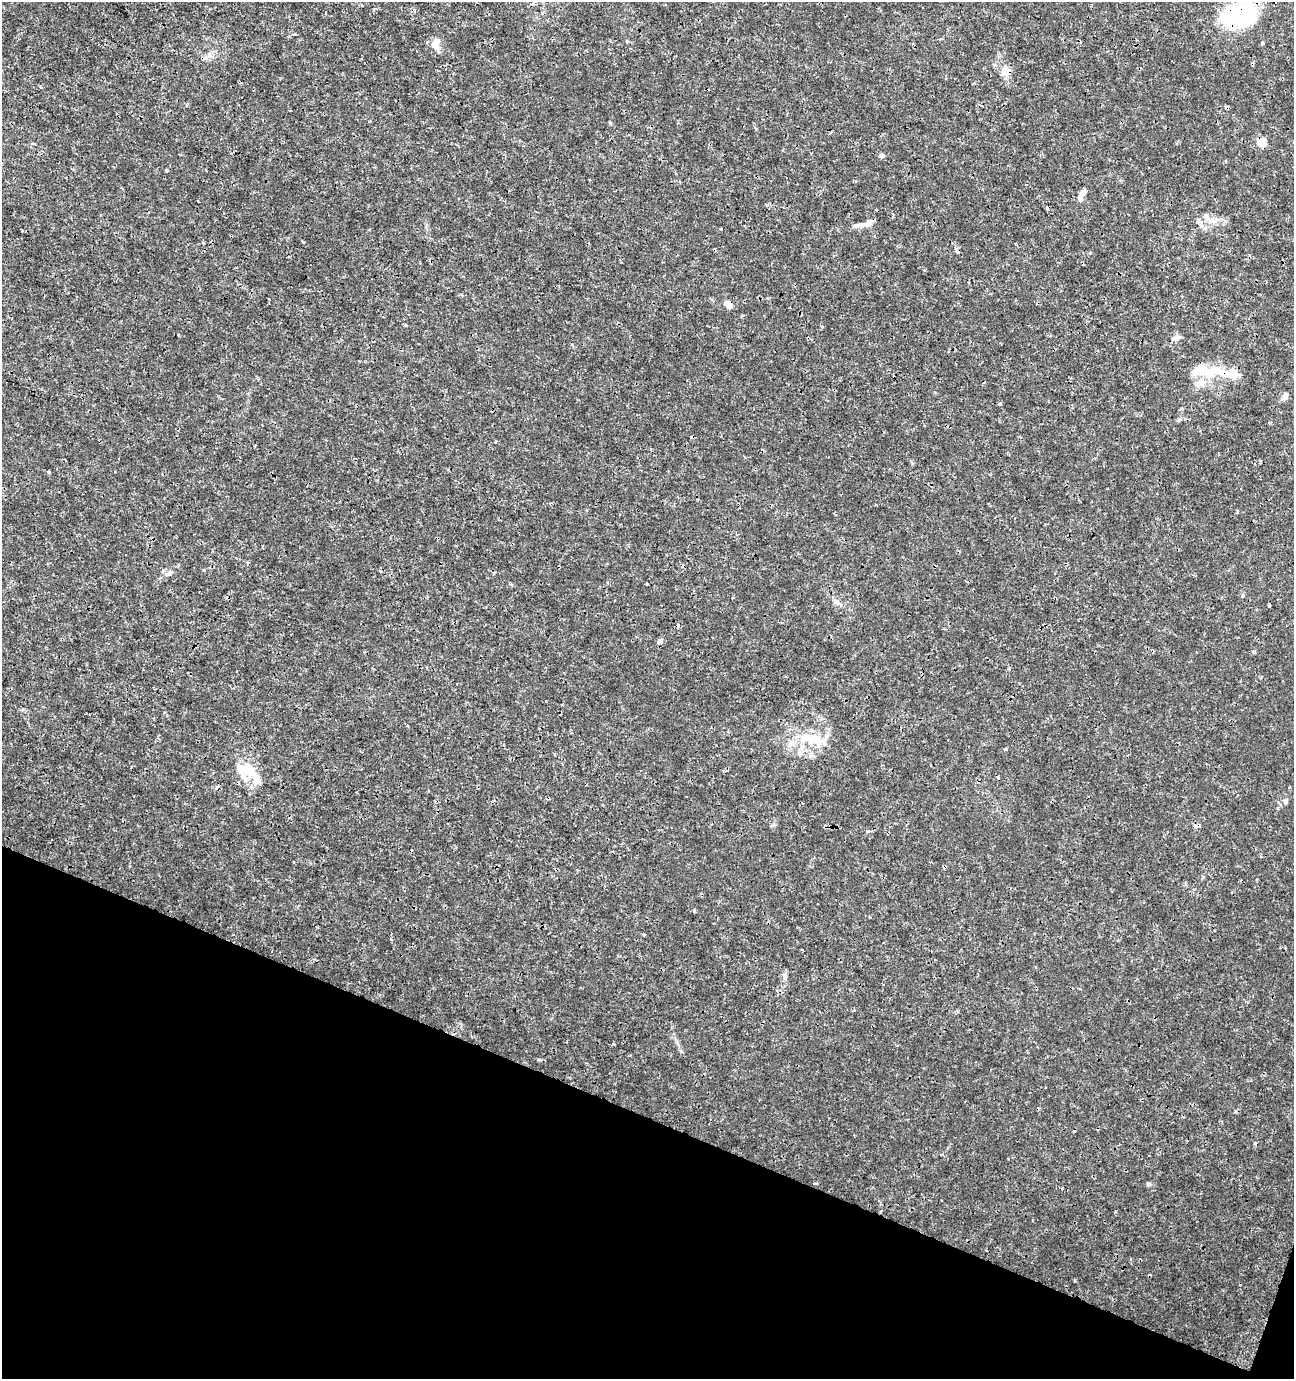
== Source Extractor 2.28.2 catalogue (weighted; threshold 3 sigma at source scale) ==
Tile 15 of 4 x 4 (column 3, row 4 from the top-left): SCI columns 2795-4086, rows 9-1385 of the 5654 x 5517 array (HDU 1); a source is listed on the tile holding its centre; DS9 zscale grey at full resolution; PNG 1296 x 1381 px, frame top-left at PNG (2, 2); no overlay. Shown black and unused: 19% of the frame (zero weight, under 3 of 4 exposures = <1% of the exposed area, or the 3 px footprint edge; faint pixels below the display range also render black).
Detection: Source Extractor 2.28.2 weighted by HDU 2 'WHT'; one run over the whole footprint, this tile lists its part. Background 0.0017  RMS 0.001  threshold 0.00448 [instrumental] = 3 sigma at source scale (4.5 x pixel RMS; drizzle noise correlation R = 1.50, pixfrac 1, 0.0396/0.0396 arcsec/px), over >= 5 px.
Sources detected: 58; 6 inside a brighter object's white glare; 6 cosmic-ray / hot-pixel residue — not listed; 5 inside a brighter listed object's ellipse — not listed separately; the other 41 listed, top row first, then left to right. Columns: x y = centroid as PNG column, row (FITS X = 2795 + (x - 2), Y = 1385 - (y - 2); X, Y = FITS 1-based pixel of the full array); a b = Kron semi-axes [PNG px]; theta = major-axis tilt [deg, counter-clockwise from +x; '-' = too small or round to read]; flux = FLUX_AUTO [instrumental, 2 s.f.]
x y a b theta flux
1239 16 35 24 -9 9.8
627 41 5 4 - 0.11
1262 43 4 4 - 0.18
436 44 13 9 74 0.92
1005 71 13 12 - 0.93
290 110 3 2 - 0.071
610 123 4 4 - 0.11
1261 142 9 8 - 1.4
882 156 6 5 - 0.25
166 170 3 3 - 0.15
1082 192 14 7 55 0.55
1206 217 13 6 -47 0.53
1198 222 8 6 -68 0.28
869 223 16 7 27 0.71
728 304 10 7 -49 0.64
405 325 4 3 - 0.11
1176 338 9 6 33 0.53
1216 371 38 14 2 2.9
1285 396 11 6 64 0.41
49 471 3 3 - 0.11
1237 511 4 3 - 0.12
168 574 10 7 35 0.39
647 584 3 2 - 0.097
1242 596 5 3 - 0.11
837 602 11 6 -33 0.43
1269 605 4 3 - 0.21
1253 652 4 4 - 0.19
810 739 36 14 -2 3.5
1006 749 4 3 - 0.15
240 769 33 16 -63 2.1
1285 801 7 6 - 0.23
1195 826 7 3 -54 0.18
868 831 6 3 17 0.11
1260 856 5 3 - 0.1
694 911 4 3 - 0.13
317 927 3 2 - 0.11
644 935 3 3 - 0.1
785 976 12 6 -85 0.37
613 1044 4 3 - 0.11
1149 1184 6 5 - 0.23
1062 1188 3 3 - 0.15
Overlapping masked pixels (flux is a lower limit): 5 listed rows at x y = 1239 16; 1005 71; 1261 142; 728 304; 1216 371
Unlisted compact peaks at least as high as the median listed source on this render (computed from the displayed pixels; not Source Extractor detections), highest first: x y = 303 242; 1075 1280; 391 939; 1178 420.